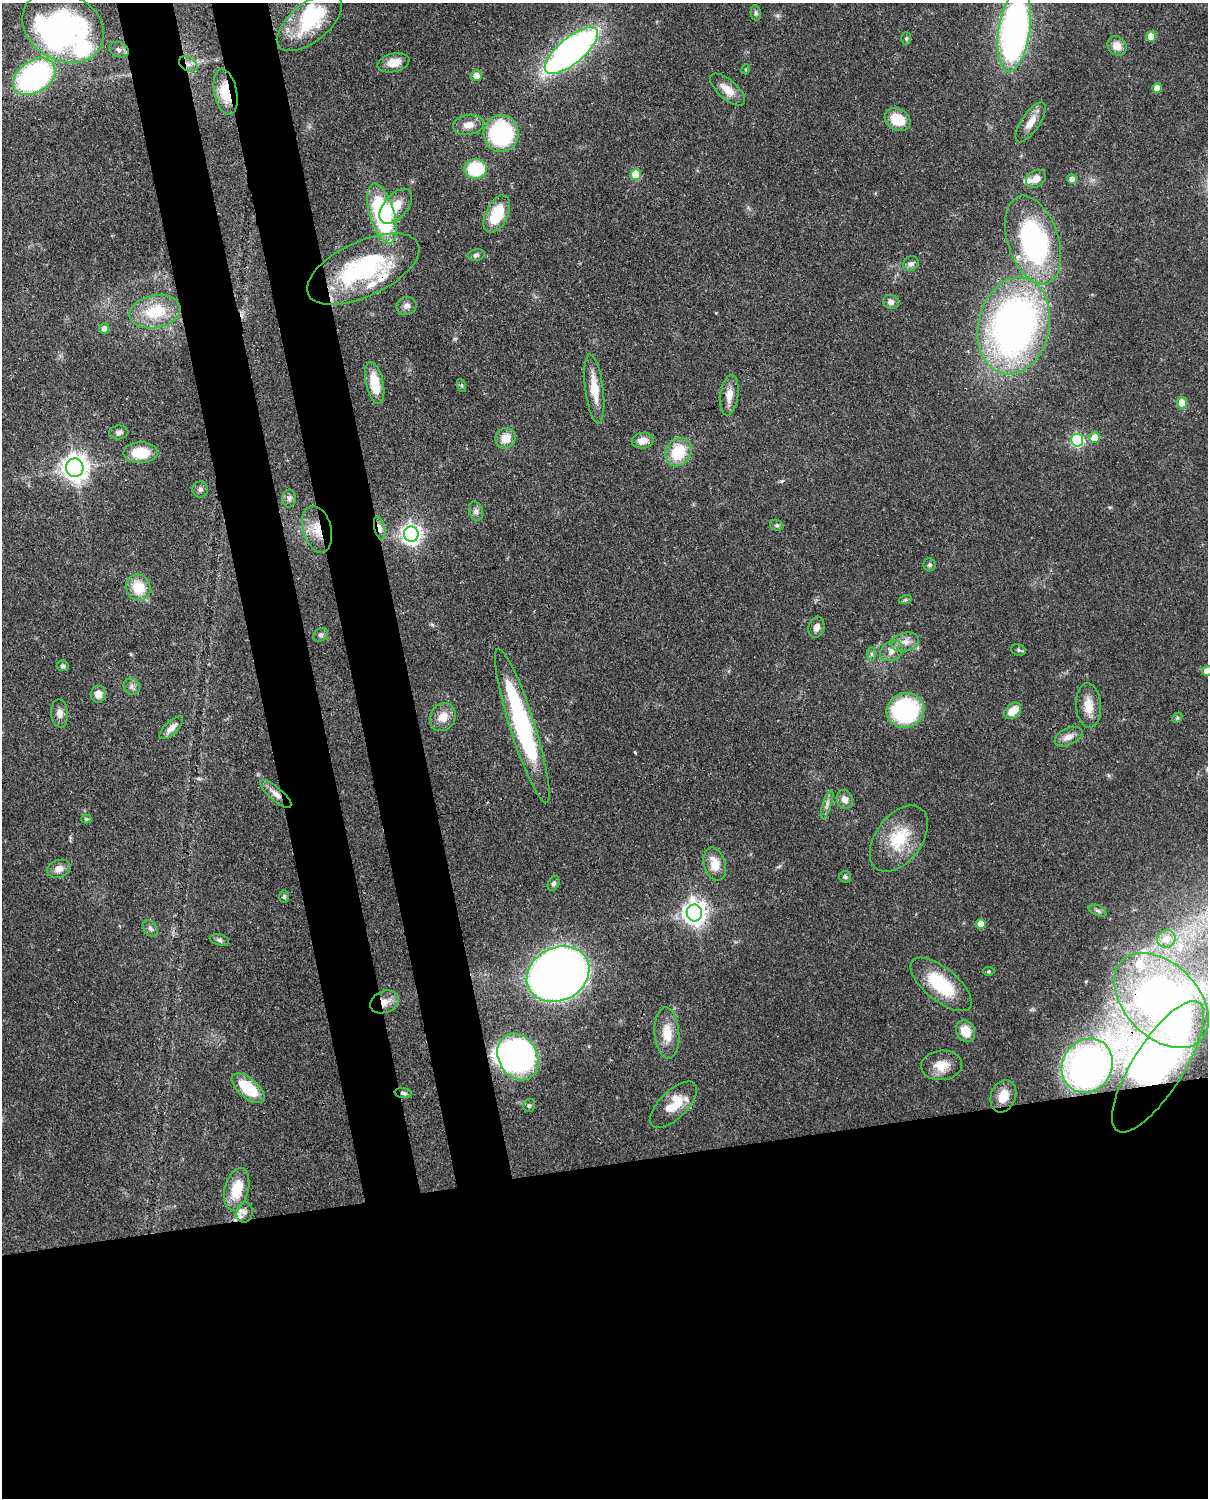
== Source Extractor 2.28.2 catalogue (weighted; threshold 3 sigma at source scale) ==
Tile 11 of 4 x 3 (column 3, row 3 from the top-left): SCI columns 2500-3705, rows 156-1651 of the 5001 x 4910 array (HDU 1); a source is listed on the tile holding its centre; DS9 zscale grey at full resolution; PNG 1210 x 1500 px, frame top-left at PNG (2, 3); each listed source drawn as its Kron ellipse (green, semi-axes under 4 px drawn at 4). Shown black and unused: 30% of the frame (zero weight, under 3 of 4 exposures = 7% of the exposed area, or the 3 px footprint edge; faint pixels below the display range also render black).
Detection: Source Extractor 2.28.2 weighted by HDU 2 'WHT'; one run over the whole footprint, this tile lists its part. Background 0.107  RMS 0.0042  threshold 0.0188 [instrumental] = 3 sigma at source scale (4.5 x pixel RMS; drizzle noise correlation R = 1.50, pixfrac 1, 0.05/0.05 arcsec/px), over >= 5 px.
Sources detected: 128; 6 inside a brighter object's white glare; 1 cosmic-ray / hot-pixel residue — neither listed nor drawn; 8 inside a brighter listed object's ellipse — not listed separately; the other 113 listed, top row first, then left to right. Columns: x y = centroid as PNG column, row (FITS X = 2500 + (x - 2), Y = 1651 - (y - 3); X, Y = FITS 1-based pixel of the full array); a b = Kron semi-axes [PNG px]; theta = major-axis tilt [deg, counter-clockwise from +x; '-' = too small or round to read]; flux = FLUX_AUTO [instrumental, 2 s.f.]
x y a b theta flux
756 13 8 5 -80 0.89
309 23 39 19 39 25
63 27 43 33 -30 88
1014 30 41 16 81 190
1151 36 5 5 - 7.6
906 38 6 5 - 0.75
1117 46 10 9 - 4.5
119 50 10 7 -21 1.7
571 51 33 13 40 180
393 63 16 9 14 5.8
188 64 10 7 -33 2.1
746 69 5 3 - 0.43
476 76 5 5 - 3.5
34 77 23 15 33 90
1157 88 5 4 - 4.2
728 90 22 9 -41 5.8
226 92 23 11 -78 16
898 119 13 10 -29 11
1031 122 23 9 56 5.2
468 125 15 10 9 4.1
501 133 18 17 - 45
476 169 11 10 - 24
636 174 5 5 - 13
1036 179 10 8 36 4
1072 179 5 4 - 3.8
396 206 21 11 49 8.3
382 214 31 12 -74 61
497 214 20 11 63 16
1033 240 46 25 -72 82
476 255 8 5 10 1.1
911 264 8 7 - 1.6
363 269 60 27 25 57
891 302 8 7 - 2.2
406 306 10 9 - 2.1
155 312 26 16 11 18
1014 326 49 35 78 210
104 328 5 5 - 2.7
375 383 21 9 -78 11
461 385 7 3 -71 0.56
594 389 35 9 -83 8.8
729 395 20 9 82 4.8
1182 403 5 5 - 9
119 432 9 7 6 1.5
506 438 11 9 57 6
1095 438 5 5 - 7.3
1077 440 6 6 - 57
643 441 11 8 7 3.7
678 452 15 12 56 16
141 453 17 10 1 13
75 468 9 8 - 390
200 489 8 8 - 1.3
289 498 9 6 89 1.4
476 511 10 7 -71 1.5
777 525 7 5 -20 0.81
380 528 12 5 -76 2.4
317 529 24 14 -75 9.5
411 534 8 7 - 230
930 565 6 6 - 0.81
138 588 13 12 - 11
905 600 6 4 18 0.66
816 627 10 7 73 2.8
320 635 8 6 31 1.1
905 642 14 9 10 3.7
1018 650 7 5 -21 0.78
892 651 12 9 34 3.4
871 654 7 4 90 0.8
63 666 6 5 - 0.91
1207 671 5 5 - 4.6
132 687 8 7 - 1.6
98 694 8 7 - 3.8
1089 705 22 12 -87 6.9
905 710 19 17 20 49
1013 711 10 7 42 7
60 713 14 8 -85 2.6
443 717 14 12 59 5.4
1177 718 6 4 45 0.54
522 726 81 12 -72 70
171 728 15 6 44 3.2
1068 737 15 8 25 3.5
276 794 19 6 -41 3.4
845 799 9 8 - 3.1
827 804 15 4 72 1.8
86 819 5 4 - 0.55
899 839 37 23 54 19
715 864 17 10 -74 7.1
59 869 12 8 20 3
845 877 6 6 - 0.78
554 883 8 5 64 1.1
284 896 6 5 - 0.77
1098 910 9 5 -23 1
694 913 8 8 - 340
981 924 5 5 - 6.8
150 929 9 6 -51 1.2
1166 939 9 8 - 3.6
219 940 9 5 -13 1.1
988 971 6 4 0 0.52
558 974 32 26 28 490
941 984 37 16 -39 24
1161 1000 56 37 -45 180
384 1002 15 11 22 5
966 1031 11 9 -65 7.1
667 1033 26 12 -85 8.2
518 1057 24 19 -61 110
942 1065 20 14 5 6.7
1087 1066 28 25 61 83
1158 1067 76 25 58 43
248 1088 20 9 -40 17
403 1093 9 5 -7 1.1
1003 1096 17 12 70 7.9
673 1105 30 14 44 9.8
529 1106 7 6 - 0.86
237 1189 22 12 76 12
245 1212 10 8 79 2.3
Overlapping masked pixels (flux is a lower limit): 13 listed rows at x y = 188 64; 226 92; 363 269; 1014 326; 380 528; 317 529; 276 794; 694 913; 1161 1000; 384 1002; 1087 1066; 403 1093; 245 1212
Isophote crosses this tile's border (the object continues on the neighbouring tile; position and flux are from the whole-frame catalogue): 2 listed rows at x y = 1014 30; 1207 671